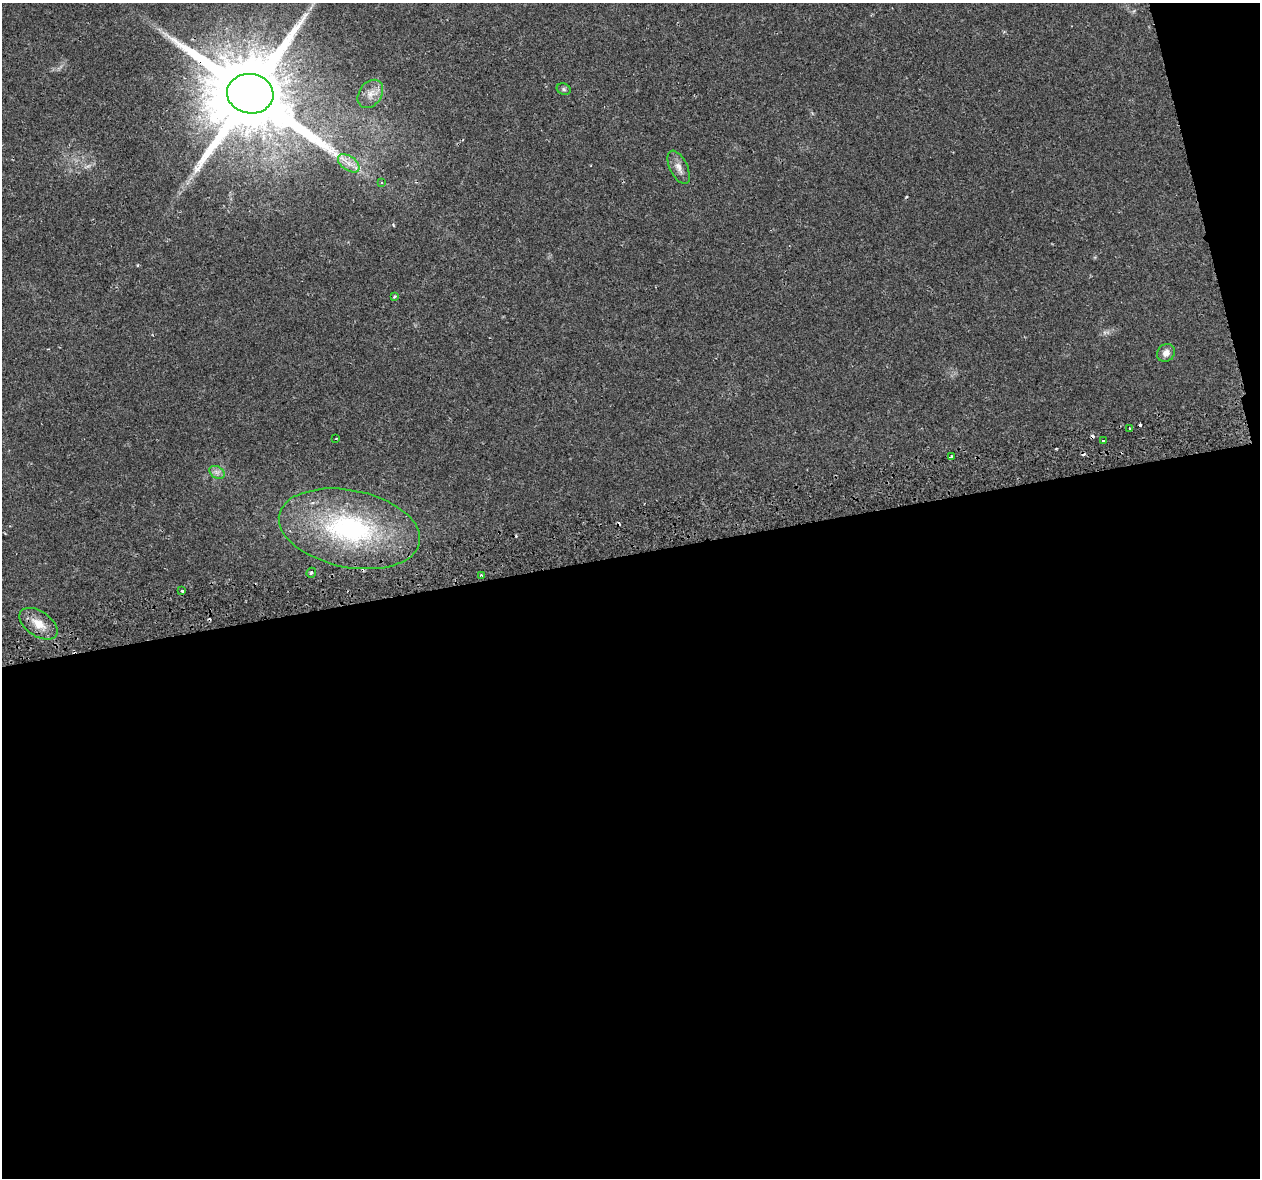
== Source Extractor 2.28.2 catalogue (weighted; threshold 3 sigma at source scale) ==
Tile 16 of 4 x 4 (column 4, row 4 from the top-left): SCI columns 3785-5042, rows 86-1261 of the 5057 x 4923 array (HDU 1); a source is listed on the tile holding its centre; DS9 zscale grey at full resolution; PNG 1262 x 1180 px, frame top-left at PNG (2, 3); each listed source drawn as its Kron ellipse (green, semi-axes under 4 px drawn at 4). Shown black and unused: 55% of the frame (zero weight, under 2 of 3 exposures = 3% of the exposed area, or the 3 px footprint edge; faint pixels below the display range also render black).
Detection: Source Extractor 2.28.2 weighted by HDU 2 'WHT'; one run over the whole footprint, this tile lists its part. Background 0.0296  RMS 0.0032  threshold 0.0145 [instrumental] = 3 sigma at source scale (4.5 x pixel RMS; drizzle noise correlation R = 1.50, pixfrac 1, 0.0396/0.0396 arcsec/px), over >= 5 px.
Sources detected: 25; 7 cosmic-ray / hot-pixel residue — neither listed nor drawn; the other 18 listed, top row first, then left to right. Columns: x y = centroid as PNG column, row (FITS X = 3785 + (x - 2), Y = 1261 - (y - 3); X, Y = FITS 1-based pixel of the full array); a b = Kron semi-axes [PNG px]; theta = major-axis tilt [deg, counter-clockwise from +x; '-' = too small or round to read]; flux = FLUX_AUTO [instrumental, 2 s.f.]
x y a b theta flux
564 89 7 5 -23 0.64
250 94 23 20 -9 6400
370 94 15 11 55 3.2
349 163 12 7 -35 2.6
679 167 18 9 -64 2.5
381 183 3 3 - 0.75
394 297 4 3 - 0.5
1166 353 9 8 - 2
1129 428 2 2 - 0.32
336 439 3 2 - 0.25
1103 441 3 3 - 0.61
951 456 3 3 - 0.67
217 472 8 5 -31 1.2
349 529 71 38 -11 53
311 573 5 4 - 0.66
482 575 3 3 - 0.76
182 591 4 3 - 1.6
38 624 21 12 -34 5
Overlapping masked pixels (flux is a lower limit): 1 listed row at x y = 250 94
Unlisted compact peaks at least as high as the median listed source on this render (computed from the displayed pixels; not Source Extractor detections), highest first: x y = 393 225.